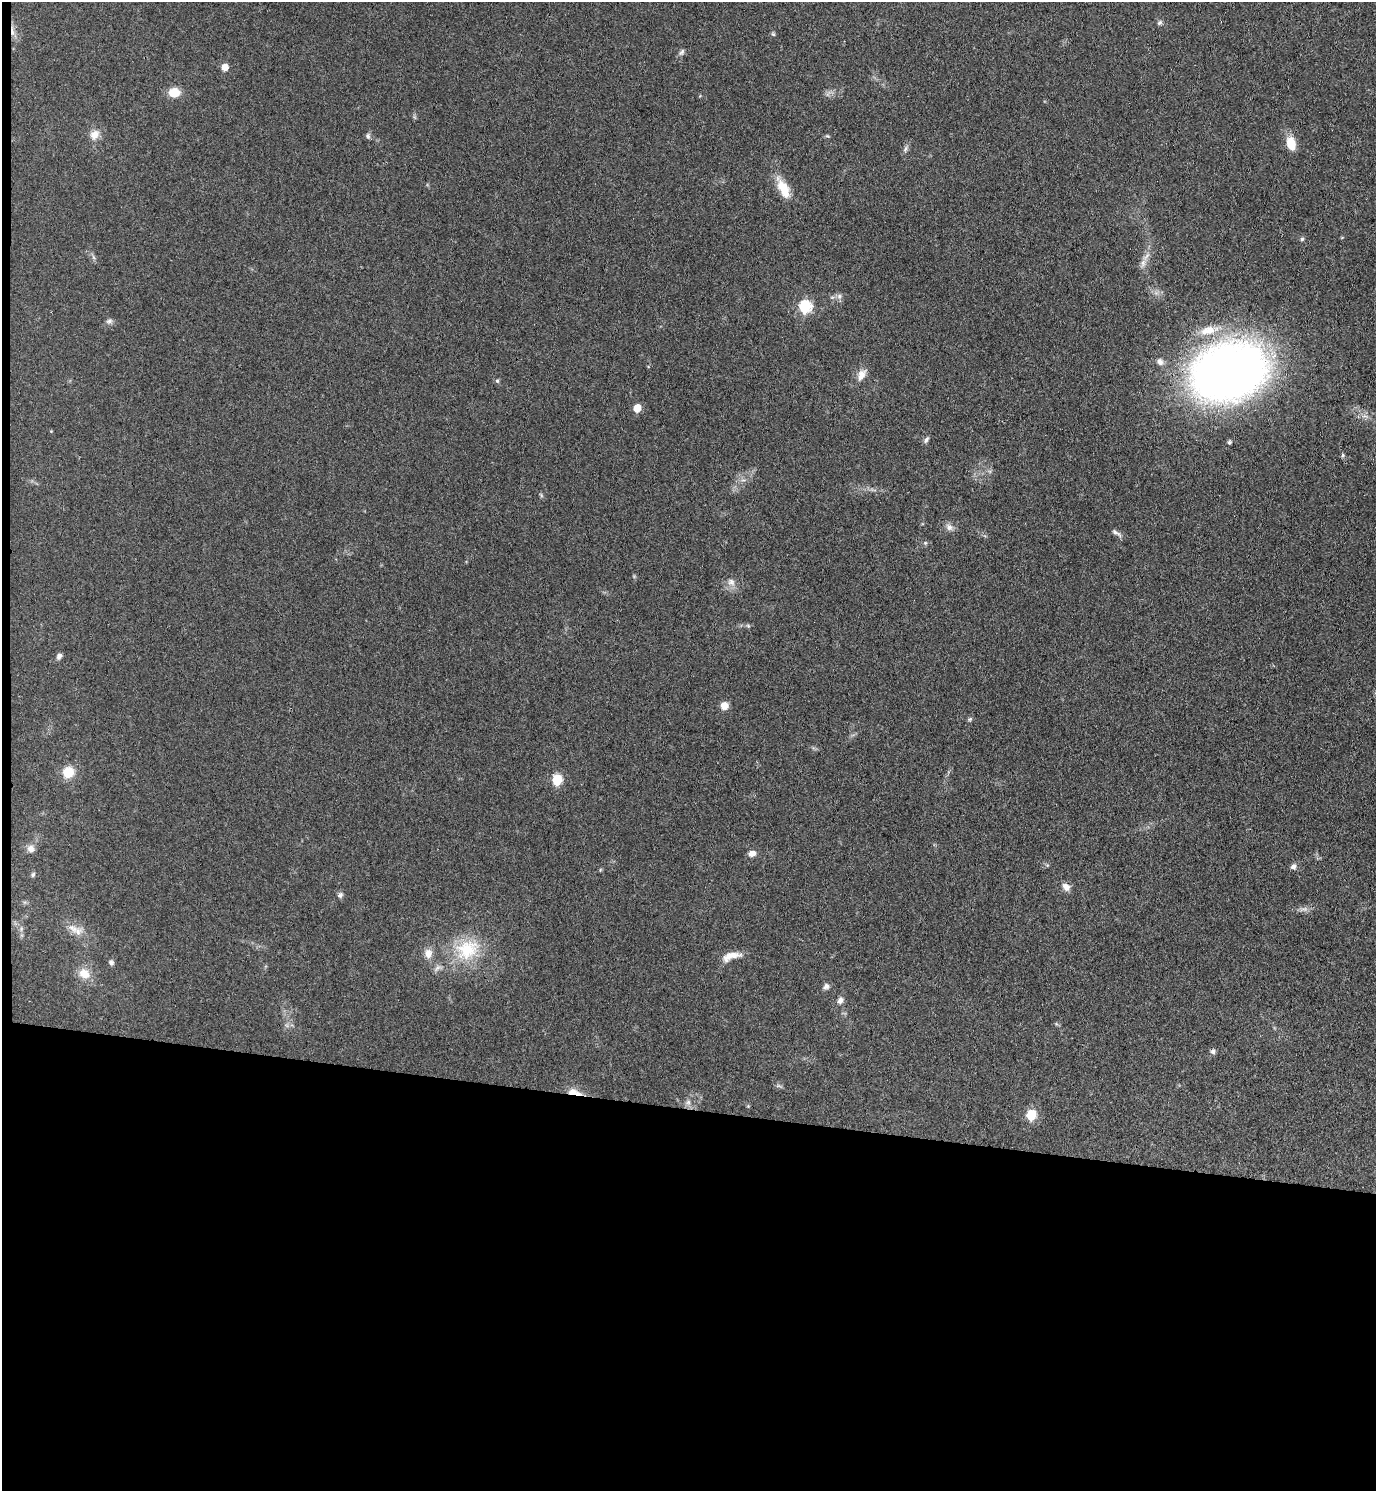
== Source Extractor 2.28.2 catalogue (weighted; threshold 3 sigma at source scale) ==
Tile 7 of 3 x 3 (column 1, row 3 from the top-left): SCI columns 269-1642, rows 7-1495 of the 4553 x 4479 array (HDU 1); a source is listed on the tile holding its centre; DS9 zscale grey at full resolution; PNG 1378 x 1493 px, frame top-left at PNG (2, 2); no overlay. Shown black and unused: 26% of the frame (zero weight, under 3 of 4 exposures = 5% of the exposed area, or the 3 px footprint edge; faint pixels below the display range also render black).
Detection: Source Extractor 2.28.2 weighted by HDU 2 'WHT'; one run over the whole footprint, this tile lists its part. Background 0.14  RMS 0.0073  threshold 0.0327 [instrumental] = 3 sigma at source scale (4.5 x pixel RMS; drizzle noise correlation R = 1.50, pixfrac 1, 0.05/0.05 arcsec/px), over >= 5 px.
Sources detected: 60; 1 cosmic-ray / hot-pixel residue — not listed; the other 59 listed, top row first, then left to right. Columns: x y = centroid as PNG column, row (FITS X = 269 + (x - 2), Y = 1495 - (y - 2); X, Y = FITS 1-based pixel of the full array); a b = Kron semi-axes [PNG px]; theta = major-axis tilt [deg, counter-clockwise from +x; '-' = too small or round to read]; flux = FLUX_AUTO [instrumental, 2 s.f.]
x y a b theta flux
1159 23 7 6 - 1.6
773 34 6 4 -45 1
682 52 9 6 57 2
225 67 5 5 - 10
174 92 11 9 0 12
94 135 12 10 55 6.8
368 136 8 6 -68 1.7
827 136 6 4 -32 0.88
1291 144 15 9 -76 13
906 149 10 5 66 2.1
783 188 27 11 -63 15
1302 239 5 5 - 1.4
1143 263 11 6 76 3.9
839 296 8 6 87 2.3
805 307 6 6 - 81
109 321 10 5 15 2
1208 330 27 11 15 15
1160 362 9 8 - 3.1
1229 371 53 37 16 680
861 375 18 9 59 6.2
497 381 5 4 - 1.2
637 408 5 5 - 16
926 440 9 5 60 1.8
1229 442 5 4 - 1.3
1343 455 6 4 90 1.1
541 495 7 4 -72 1.1
949 527 10 8 -47 3.4
1116 533 16 5 -31 2.4
925 543 5 4 - 0.98
731 582 11 9 -32 4.3
748 626 6 5 - 1.1
59 656 7 6 - 2.6
724 706 7 7 - 8.1
970 719 6 5 - 1.2
68 772 13 12 - 12
557 780 6 5 - 45
31 849 9 9 - 3.8
752 854 8 6 16 5
1293 866 8 7 - 2.5
600 870 6 3 72 0.7
33 875 7 4 63 1.2
1066 887 10 8 -46 4.5
340 895 8 6 50 2.1
1304 909 10 6 0 2.8
73 928 18 9 -37 7.4
21 929 7 4 73 1.3
467 949 35 26 23 38
428 954 14 10 -87 6.1
731 956 24 9 15 8.6
111 963 7 6 - 2
84 974 14 11 -34 9.9
826 986 8 7 - 2.5
840 1000 10 7 75 3.1
1213 1051 7 7 - 1.9
778 1086 9 3 -5 1.2
574 1092 19 7 -15 7.9
688 1102 8 6 69 2.7
748 1106 5 5 - 0.77
1031 1115 6 5 - 46
Overlapping masked pixels (flux is a lower limit): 2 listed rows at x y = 1229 371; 574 1092